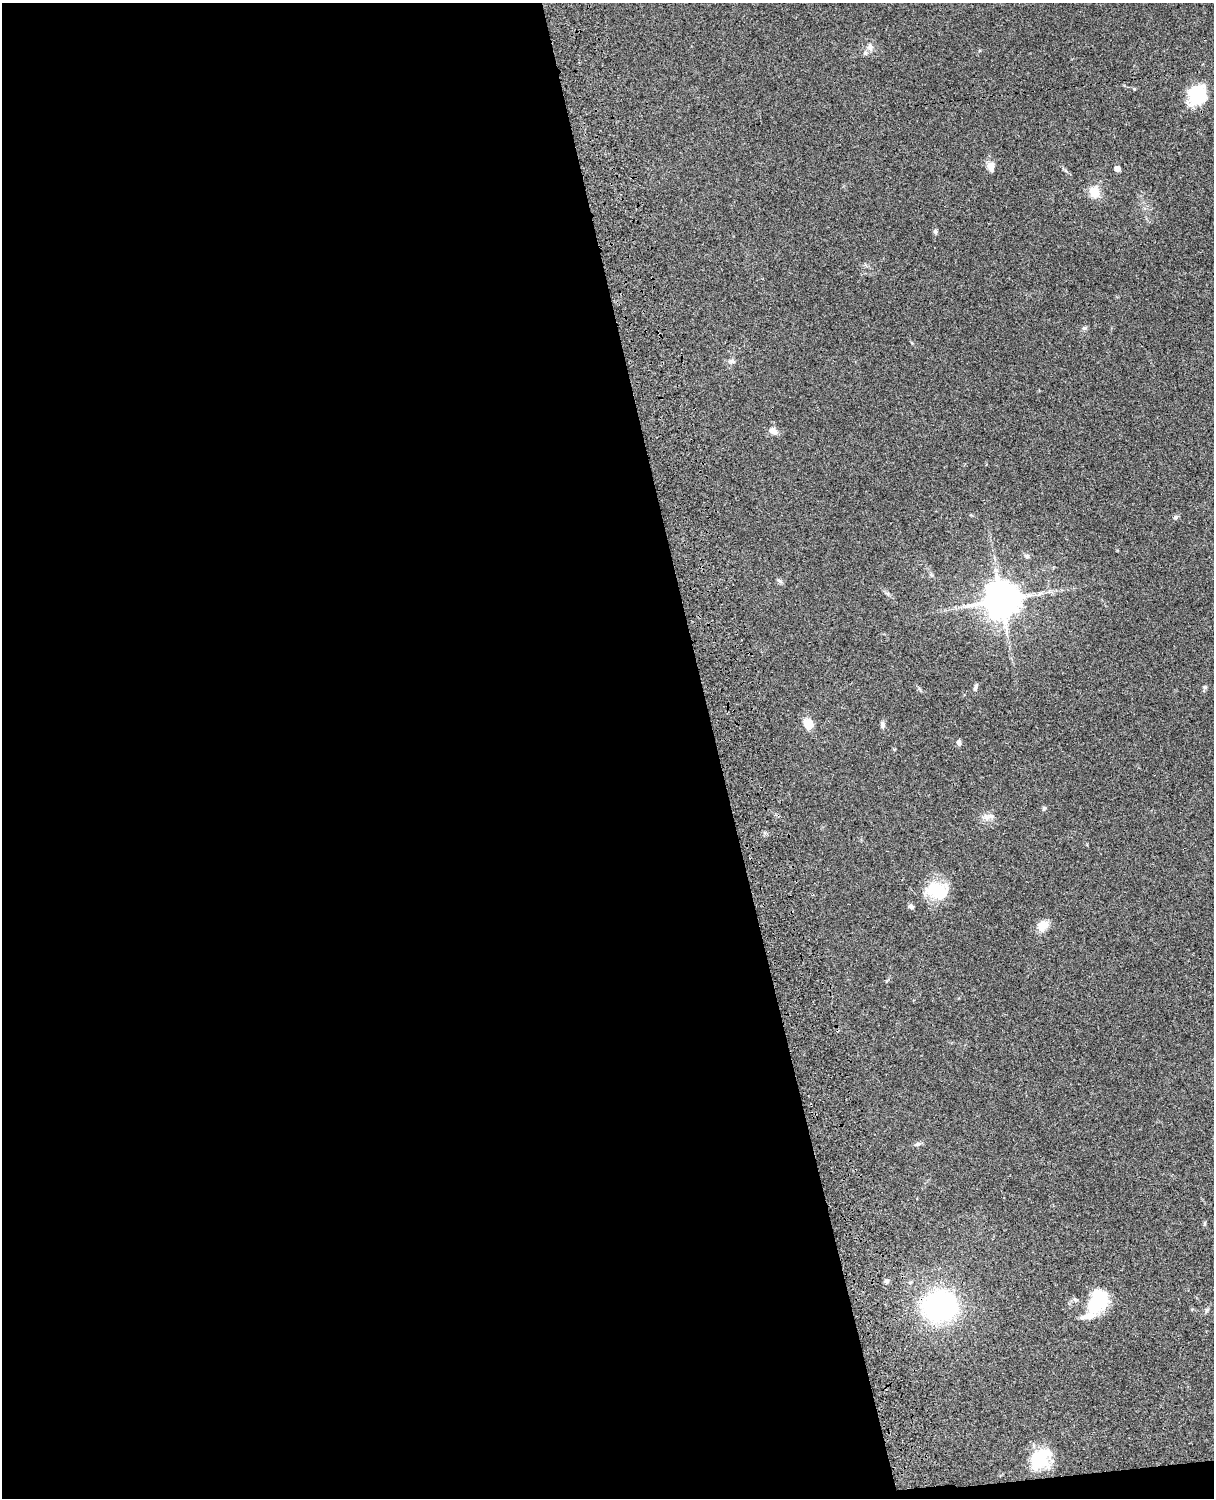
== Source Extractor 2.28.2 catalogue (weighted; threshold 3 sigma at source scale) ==
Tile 9 of 4 x 3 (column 1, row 3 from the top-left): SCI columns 121-1332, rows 277-1772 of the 5088 x 4927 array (HDU 1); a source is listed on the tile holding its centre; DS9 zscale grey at full resolution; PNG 1216 x 1500 px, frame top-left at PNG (2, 3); no overlay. Shown black and unused: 60% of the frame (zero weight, under 3 of 4 exposures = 6% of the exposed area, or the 3 px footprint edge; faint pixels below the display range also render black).
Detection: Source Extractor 2.28.2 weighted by HDU 2 'WHT'; one run over the whole footprint, this tile lists its part. Background 0.0752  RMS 0.0059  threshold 0.0265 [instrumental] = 3 sigma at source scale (4.5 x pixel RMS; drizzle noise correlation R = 1.50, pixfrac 1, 0.05/0.05 arcsec/px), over >= 5 px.
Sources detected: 34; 1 inside a brighter object's white glare — not listed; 1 inside a brighter listed object's ellipse — not listed separately; the other 32 listed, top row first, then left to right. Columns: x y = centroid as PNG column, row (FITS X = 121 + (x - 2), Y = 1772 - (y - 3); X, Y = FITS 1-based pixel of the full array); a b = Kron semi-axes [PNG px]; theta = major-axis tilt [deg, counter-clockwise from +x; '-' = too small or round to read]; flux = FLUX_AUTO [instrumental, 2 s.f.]
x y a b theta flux
870 47 11 8 -87 2.8
1134 89 4 4 - 0.54
1197 95 22 19 60 24
991 166 11 9 -85 4.7
1117 169 4 4 - 5.6
1094 192 14 12 -76 8.4
935 231 6 5 - 1.3
1084 328 7 5 14 1.1
732 361 9 6 7 1.8
773 431 10 7 -35 4.2
1175 517 8 5 39 1.2
1027 556 7 6 - 1.4
931 575 6 5 - 1.1
780 581 9 4 -35 1.2
1002 600 13 12 - 1100
975 687 10 5 71 1.3
1204 687 6 5 - 0.93
808 724 14 11 -67 6.7
882 725 9 6 -73 1.6
959 743 7 5 -83 1.6
1044 808 5 5 - 0.86
986 817 12 9 -6 3.6
937 890 28 20 -7 21
911 906 7 6 - 1.4
1043 926 16 12 45 6.1
917 1144 9 5 19 1.5
1205 1223 6 3 71 0.7
886 1281 6 6 - 1.6
1097 1297 25 15 -63 24
939 1306 28 24 9 120
1088 1316 26 10 22 7.5
1041 1458 25 20 48 22
Overlapping masked pixels (flux is a lower limit): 1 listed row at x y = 939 1306